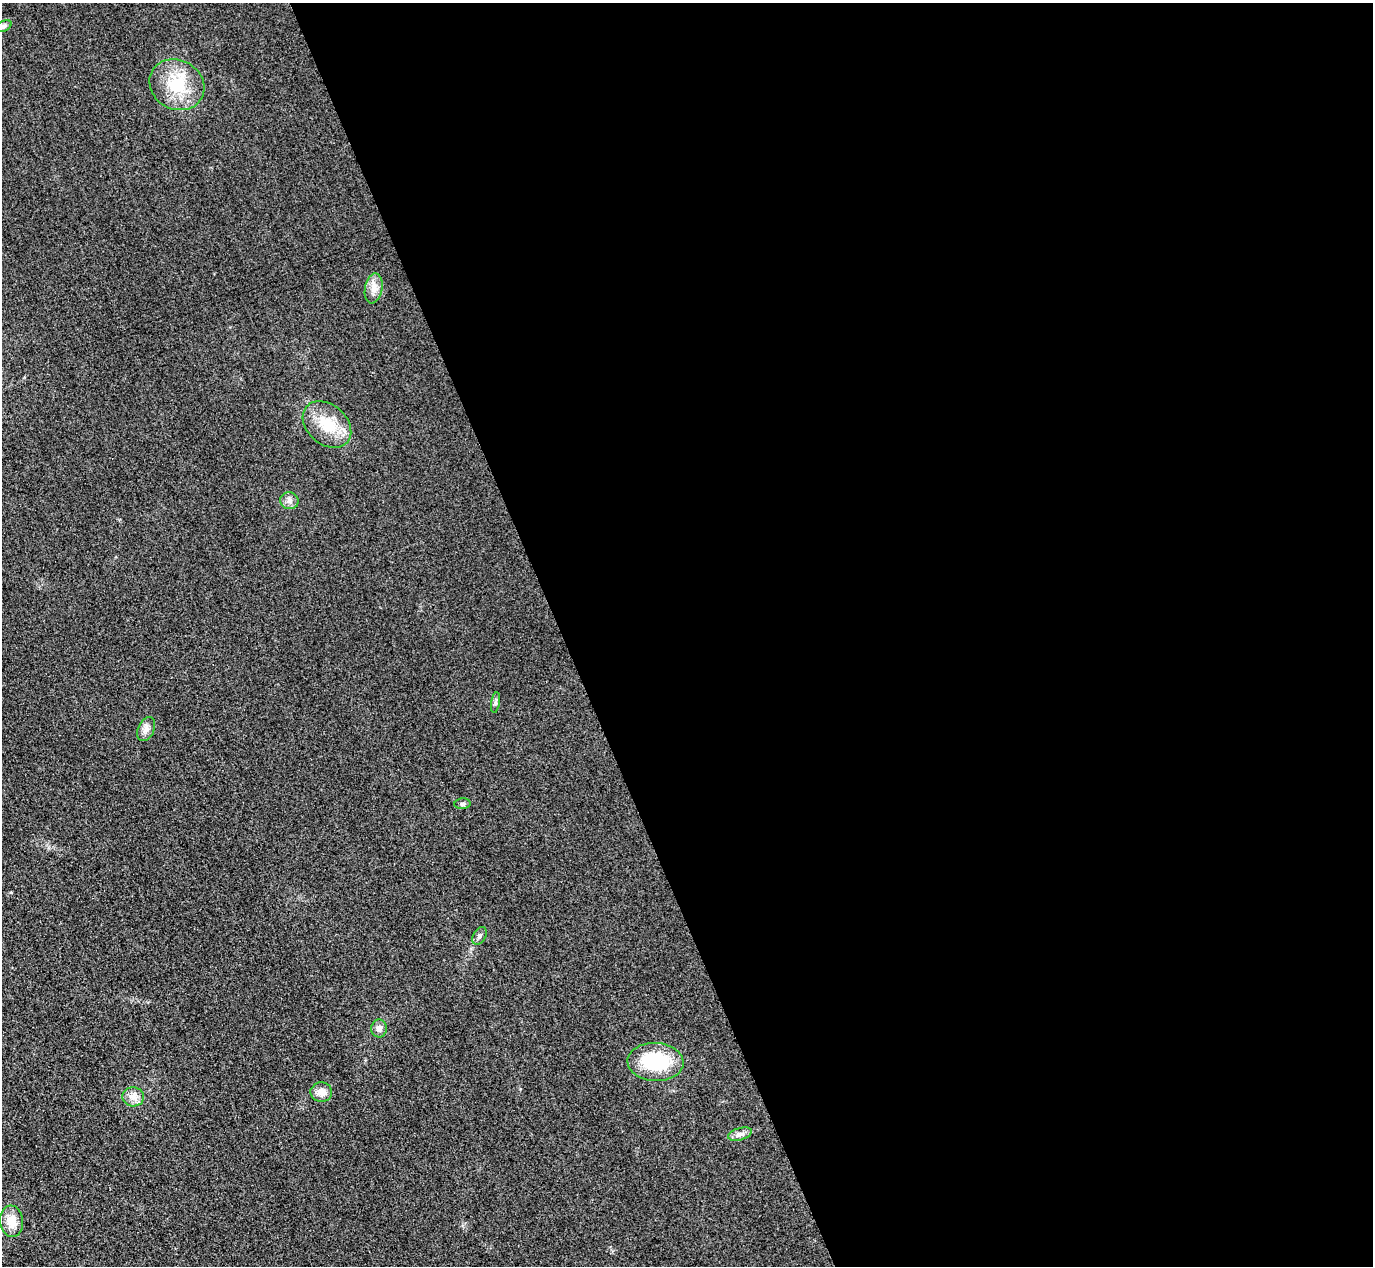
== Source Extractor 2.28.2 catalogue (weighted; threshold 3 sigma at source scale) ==
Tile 8 of 4 x 4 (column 4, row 2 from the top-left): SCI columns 4145-5515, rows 2833-4096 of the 5546 x 5533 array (HDU 1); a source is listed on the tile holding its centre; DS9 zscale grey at full resolution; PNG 1375 x 1268 px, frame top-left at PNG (2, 3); each listed source drawn as its Kron ellipse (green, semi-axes under 4 px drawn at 4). Shown black and unused: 59% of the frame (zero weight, under 3 of 4 exposures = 3% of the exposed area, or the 3 px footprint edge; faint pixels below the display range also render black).
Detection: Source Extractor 2.28.2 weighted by HDU 2 'WHT'; one run over the whole footprint, this tile lists its part. Background 0.133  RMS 0.019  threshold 0.0847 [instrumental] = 3 sigma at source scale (4.5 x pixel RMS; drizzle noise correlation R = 1.50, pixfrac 1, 0.05/0.05 arcsec/px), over >= 5 px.
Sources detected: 15; all 15 listed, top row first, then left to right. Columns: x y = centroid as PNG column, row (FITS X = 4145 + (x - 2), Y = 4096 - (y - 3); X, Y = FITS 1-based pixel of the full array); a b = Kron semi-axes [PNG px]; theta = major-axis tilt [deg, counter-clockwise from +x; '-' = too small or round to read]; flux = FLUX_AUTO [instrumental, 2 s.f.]
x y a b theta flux
4 26 8 5 25 4.4
177 85 28 24 -30 76
374 288 15 8 79 15
327 424 27 19 -41 58
289 501 9 8 - 9
496 702 10 4 81 4.1
146 729 13 8 64 10
462 804 8 5 5 3.8
479 936 9 6 58 5.5
379 1028 9 8 - 9.4
656 1062 28 19 -2 120
321 1092 11 10 - 14
133 1097 11 9 -6 13
740 1134 12 6 16 8.1
12 1221 16 11 -84 28